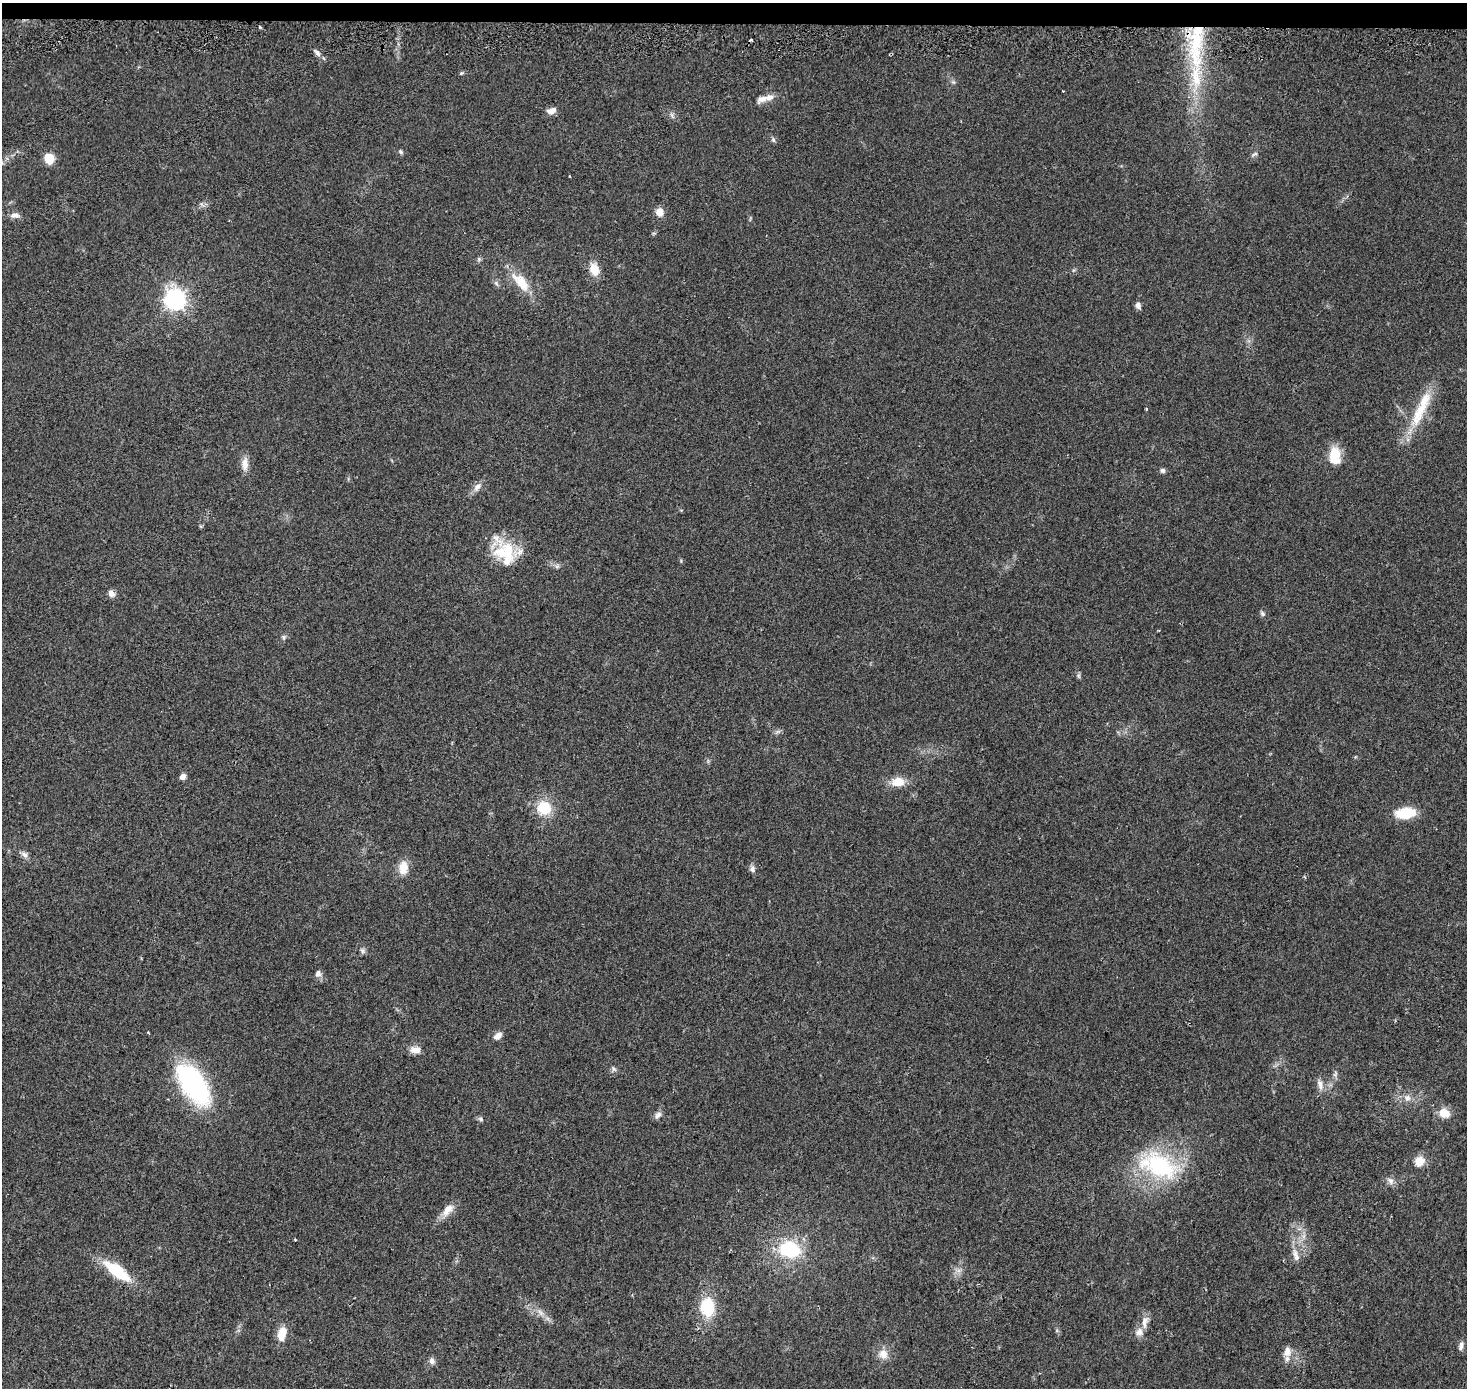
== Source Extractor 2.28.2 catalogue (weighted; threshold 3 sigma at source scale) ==
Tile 2 of 3 x 3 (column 2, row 1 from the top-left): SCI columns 1473-2937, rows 3061-4446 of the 4401 x 4707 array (HDU 1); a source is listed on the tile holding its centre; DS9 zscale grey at full resolution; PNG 1469 x 1390 px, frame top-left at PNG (2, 3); no overlay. Shown black and unused: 2% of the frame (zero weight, under 2 of 3 exposures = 2% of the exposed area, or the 3 px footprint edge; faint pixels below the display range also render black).
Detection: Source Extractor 2.28.2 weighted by HDU 2 'WHT'; one run over the whole footprint, this tile lists its part. Background 0.0468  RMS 0.0074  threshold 0.0335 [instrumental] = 3 sigma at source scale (4.5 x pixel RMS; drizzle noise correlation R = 1.50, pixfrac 1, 0.0396/0.0396 arcsec/px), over >= 5 px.
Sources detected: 71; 1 inside a brighter object's white glare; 2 cosmic-ray / hot-pixel residue — not listed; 6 inside a brighter listed object's ellipse — not listed separately; the other 62 listed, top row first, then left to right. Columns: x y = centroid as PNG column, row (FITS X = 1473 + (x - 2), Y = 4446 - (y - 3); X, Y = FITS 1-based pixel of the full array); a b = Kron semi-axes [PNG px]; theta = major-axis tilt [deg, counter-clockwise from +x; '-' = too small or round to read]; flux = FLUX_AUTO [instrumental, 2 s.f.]
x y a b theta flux
259 27 4 3 - 0.76
317 53 10 6 -59 2.6
461 73 5 5 - 0.91
1196 76 65 15 86 53
762 99 16 9 20 5.5
551 111 11 7 17 4.5
773 140 7 5 -68 1.4
401 152 7 4 -50 1.2
1255 154 10 4 23 1.4
49 158 6 5 - 32
659 212 9 8 - 6.5
15 215 13 7 -1 3.6
594 269 14 10 -74 11
521 282 31 13 -49 17
496 283 6 5 - 1.5
175 299 8 7 - 390
1138 305 7 6 - 2.9
1146 409 3 3 - 1.4
1418 415 34 13 72 22
1335 454 21 13 -58 13
245 464 16 8 89 6
1163 470 7 6 - 1.7
477 487 13 8 45 4.3
506 551 31 24 -4 31
557 566 7 4 18 1.4
111 593 9 7 -46 3.2
1262 614 7 6 - 1.5
284 637 7 4 -89 1.2
1079 676 7 4 -71 1.2
183 777 6 6 - 3.8
898 782 16 11 6 10
544 808 17 16 - 19
1405 813 20 10 4 23
24 855 11 6 -39 2.8
403 868 17 11 87 9.4
752 869 8 7 - 2.5
362 950 9 4 -54 1.6
318 973 10 8 76 2.6
498 1036 11 7 35 4.1
415 1050 16 9 -4 5.1
193 1084 41 19 -55 130
1320 1085 14 7 -73 4.3
1407 1098 10 8 -44 4
1444 1113 14 10 -18 9.4
658 1115 11 6 46 2.7
481 1119 8 5 -28 1.5
1419 1161 10 9 - 10
1158 1165 52 30 -23 72
1391 1181 10 7 -52 3.1
448 1210 20 10 49 7.8
295 1240 3 3 - 0.67
789 1249 24 18 -10 40
1296 1255 19 7 -70 5.2
117 1271 33 12 -36 29
707 1307 19 14 -88 29
540 1312 10 5 -54 3.1
1145 1322 20 7 78 5.8
282 1334 17 9 75 11
1461 1346 12 5 76 2.6
1287 1351 13 10 86 6.1
883 1354 13 11 -57 7
432 1361 9 7 -77 2.6